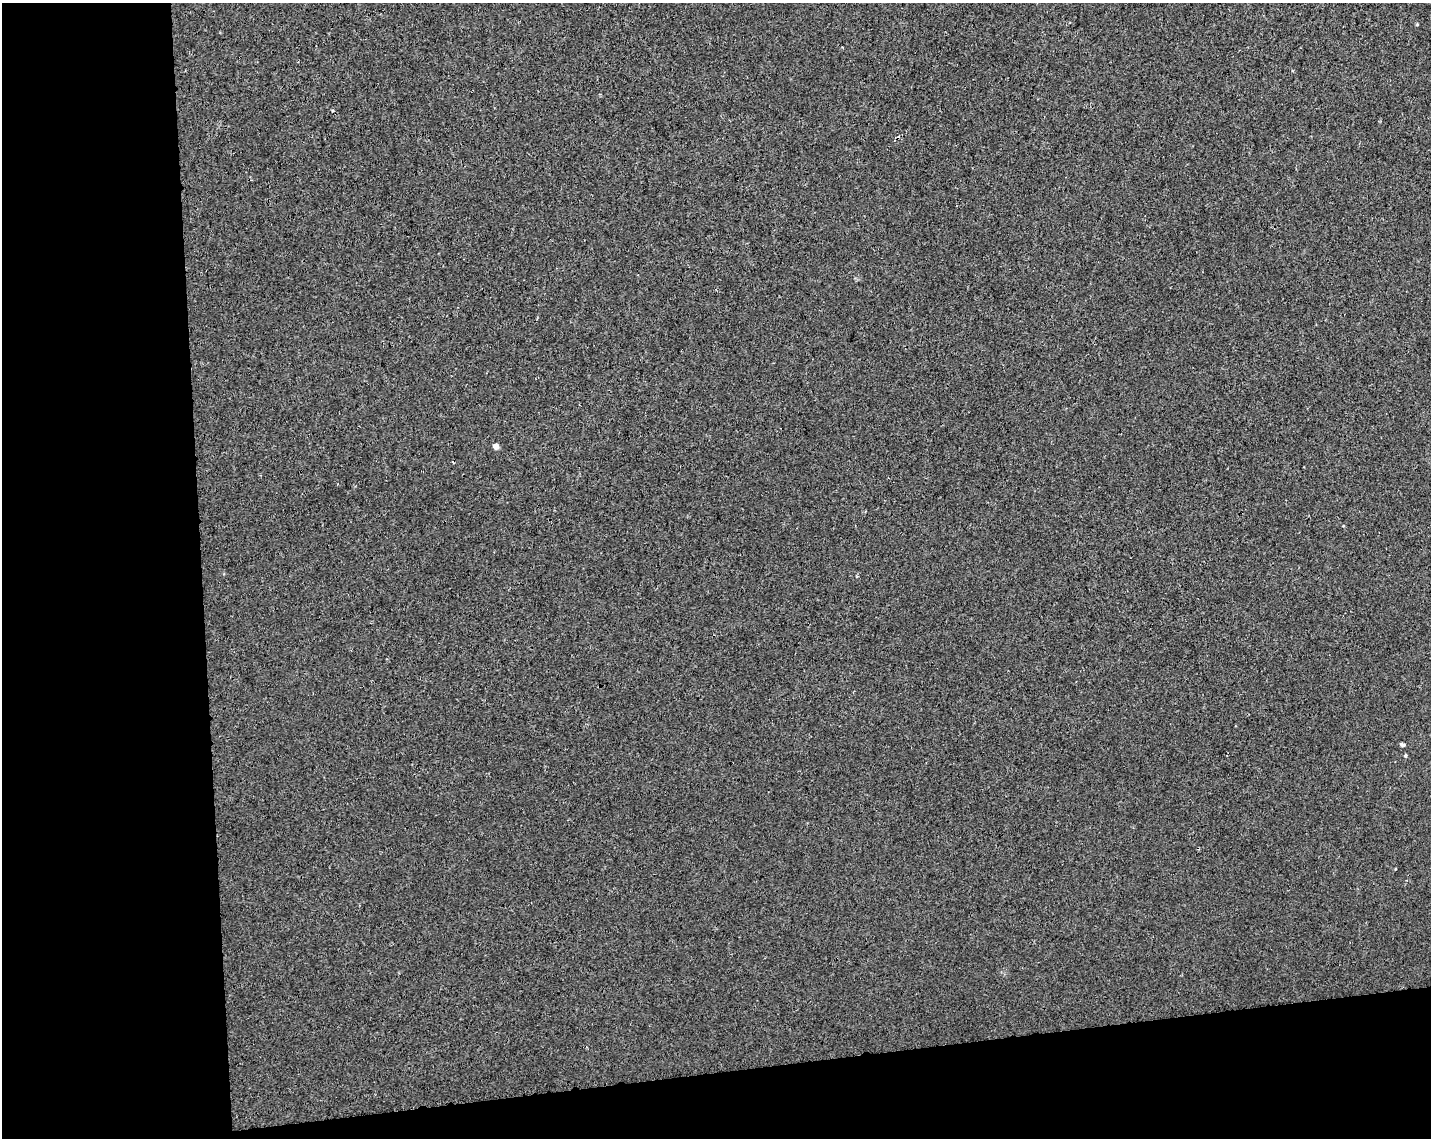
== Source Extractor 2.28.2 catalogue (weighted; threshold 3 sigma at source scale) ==
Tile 10 of 3 x 4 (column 1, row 4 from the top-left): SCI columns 17-1445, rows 59-1194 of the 4361 x 4660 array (HDU 1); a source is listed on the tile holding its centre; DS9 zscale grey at full resolution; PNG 1433 x 1140 px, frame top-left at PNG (2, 3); no overlay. Shown black and unused: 20% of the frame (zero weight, under 3 of 4 exposures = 5% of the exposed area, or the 3 px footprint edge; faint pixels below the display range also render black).
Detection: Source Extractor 2.28.2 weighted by HDU 2 'WHT'; one run over the whole footprint, this tile lists its part. Background 0.00155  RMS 0.004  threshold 0.018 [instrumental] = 3 sigma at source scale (4.5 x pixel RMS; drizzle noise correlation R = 1.50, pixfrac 1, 0.0396/0.0396 arcsec/px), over >= 5 px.
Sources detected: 4; all 4 listed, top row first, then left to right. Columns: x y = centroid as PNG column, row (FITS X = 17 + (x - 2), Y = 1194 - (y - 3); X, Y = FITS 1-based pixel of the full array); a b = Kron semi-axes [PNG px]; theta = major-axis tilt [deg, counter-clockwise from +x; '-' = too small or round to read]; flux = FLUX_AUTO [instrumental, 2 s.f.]
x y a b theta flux
1417 24 4 4 - 0.37
496 447 4 4 - 3
1402 744 6 3 -18 1
1405 755 4 4 - 0.54